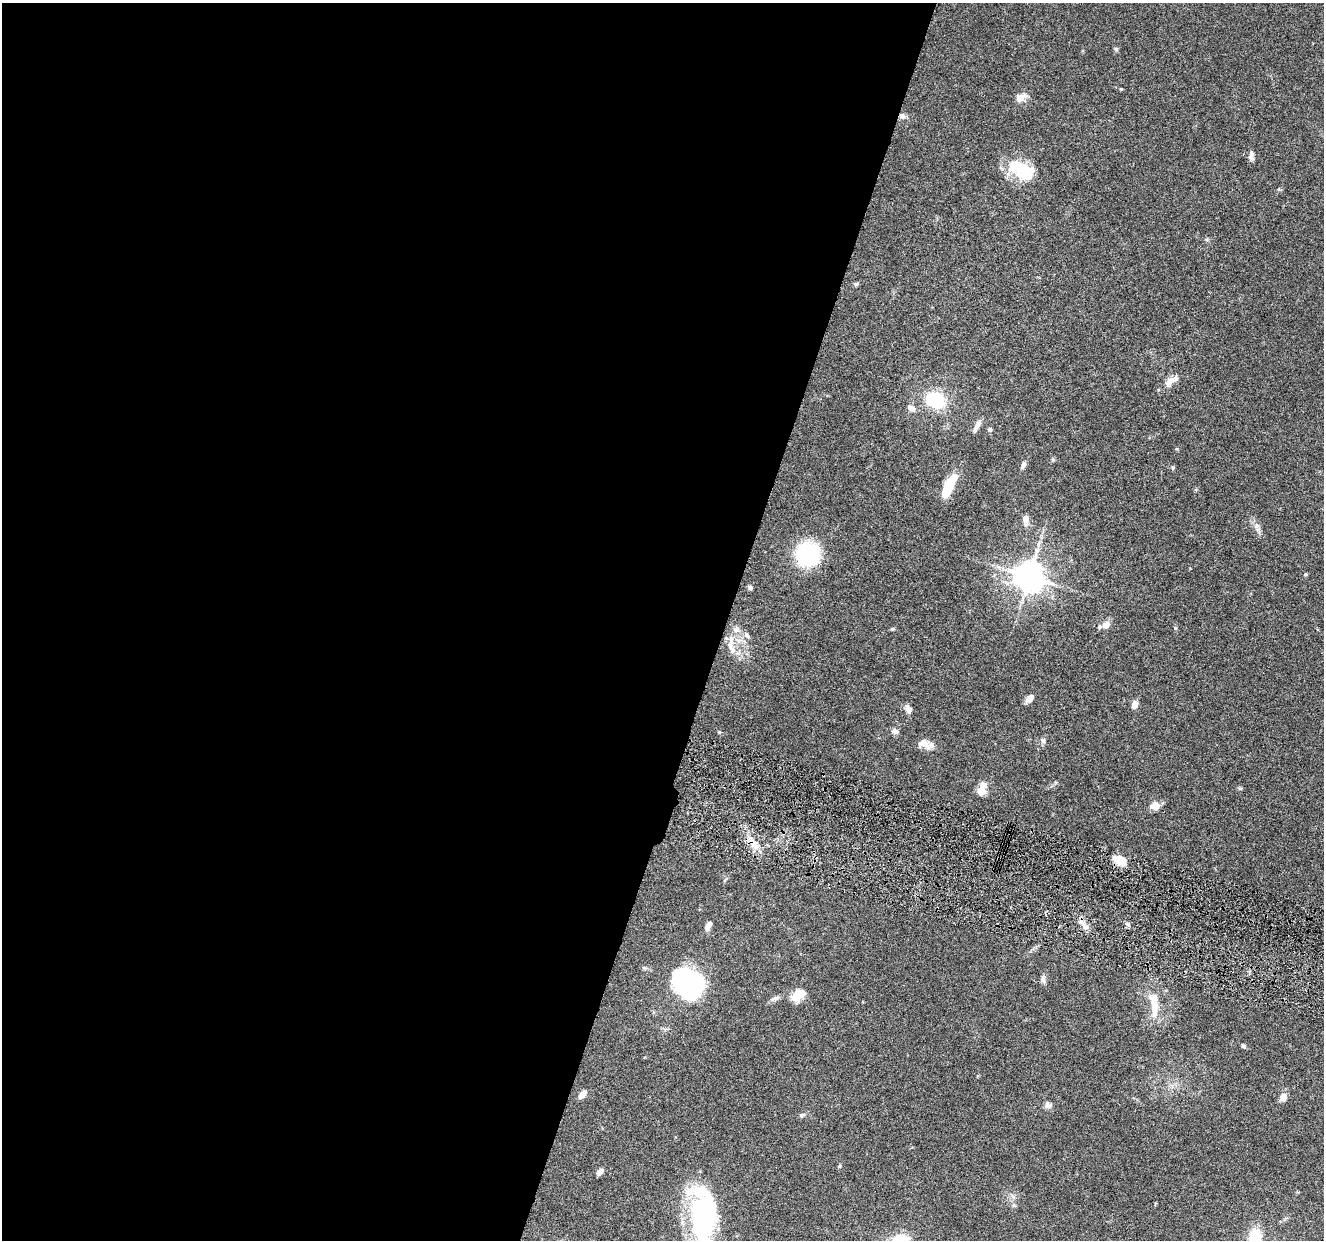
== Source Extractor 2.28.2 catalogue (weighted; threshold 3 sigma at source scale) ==
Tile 5 of 4 x 4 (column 1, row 2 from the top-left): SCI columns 8-1329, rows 2740-3977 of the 5302 x 5350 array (HDU 1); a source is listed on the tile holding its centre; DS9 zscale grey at full resolution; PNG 1326 x 1242 px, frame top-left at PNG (2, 3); no overlay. Shown black and unused: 55% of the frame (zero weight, under 4 of 8 exposures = <1% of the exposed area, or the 3 px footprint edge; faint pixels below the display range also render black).
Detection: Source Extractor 2.28.2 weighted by HDU 2 'WHT'; one run over the whole footprint, this tile lists its part. Background 0.0882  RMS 0.0047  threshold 0.0192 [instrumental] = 3 sigma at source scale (4.09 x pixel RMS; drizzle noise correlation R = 1.36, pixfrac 0.8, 0.05/0.05 arcsec/px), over >= 5 px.
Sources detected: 66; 4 inside a brighter object's white glare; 1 cosmic-ray / hot-pixel residue — not listed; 6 inside a brighter listed object's ellipse — not listed separately; the other 55 listed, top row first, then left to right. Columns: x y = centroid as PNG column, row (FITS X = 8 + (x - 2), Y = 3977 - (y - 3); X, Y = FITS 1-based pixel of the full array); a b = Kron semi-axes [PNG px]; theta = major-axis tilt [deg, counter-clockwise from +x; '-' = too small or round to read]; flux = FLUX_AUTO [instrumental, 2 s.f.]
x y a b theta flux
1116 49 5 5 - 0.73
1121 89 3 3 - 0.44
1021 98 13 8 35 3.4
902 116 8 7 - 1.7
1251 156 11 6 88 1.9
1021 168 35 18 -5 15
856 284 6 5 - 0.66
1170 381 16 8 46 3.7
935 400 17 14 -21 22
912 408 12 7 -24 2.2
977 426 17 5 62 2.4
990 429 5 5 - 1.1
1023 465 9 5 67 1.6
1173 467 6 5 - 0.66
949 484 19 11 63 8.2
1026 519 11 6 -83 3
1256 526 7 4 19 0.89
808 554 23 22 - 33
1305 574 5 4 - 0.52
1029 576 9 8 - 780
750 587 5 4 - 0.94
1106 624 10 8 39 3
1175 628 6 4 -90 0.52
892 629 6 4 18 0.52
736 630 8 7 - 1.6
747 635 8 5 -40 1.3
731 639 15 6 -89 2.8
738 653 7 4 -18 1
1030 698 12 6 45 2.6
1135 704 6 5 - 4.6
908 709 12 7 -56 2.2
895 731 8 7 - 1.6
1043 740 8 6 -85 1.2
924 744 17 11 -18 3.9
1240 788 6 4 -1 0.54
981 790 12 12 - 3.6
1155 806 10 8 -11 3.9
1119 860 14 10 -17 6.8
1128 924 7 4 -52 1
708 926 13 6 61 2.2
1085 926 15 5 -42 2.6
1043 980 12 5 -77 1.4
685 982 25 21 -42 45
798 995 18 11 36 6.5
775 998 13 5 14 1.5
1154 1003 36 11 -87 9.8
1243 1046 6 5 - 0.79
582 1095 10 5 43 3.2
1283 1097 9 7 65 3.2
1048 1105 10 8 -9 1.8
802 1115 7 6 - 1.1
840 1166 6 4 71 0.46
600 1172 10 5 47 1.7
703 1218 62 24 90 72
1255 1239 18 11 82 20
Overlapping masked pixels (flux is a lower limit): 2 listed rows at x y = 902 116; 1119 860
Isophote crosses this tile's border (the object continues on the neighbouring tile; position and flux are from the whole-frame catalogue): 2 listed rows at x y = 703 1218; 1255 1239